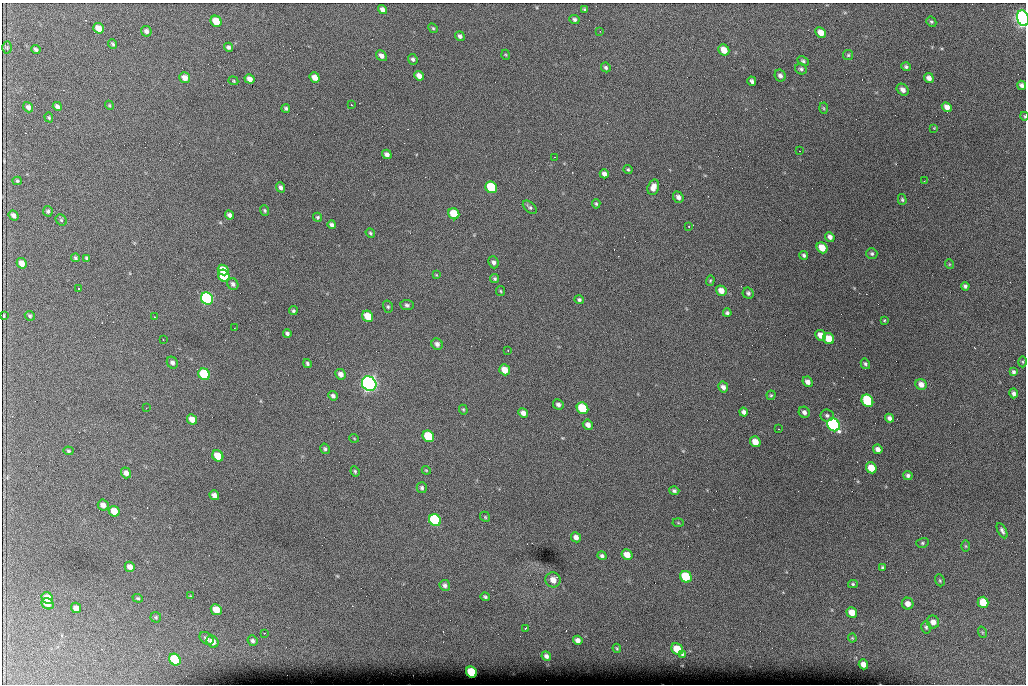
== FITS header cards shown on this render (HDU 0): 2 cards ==
NAXIS1  =                 1024 /fastest changing axis
NAXIS2  =                  682 /next to fastest changing axis

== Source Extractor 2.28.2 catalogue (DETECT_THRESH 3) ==
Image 1024 x 682 px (HDU 0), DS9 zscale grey, 1 PNG px = 1 image px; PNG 1028 x 686 px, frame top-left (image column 1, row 682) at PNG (2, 3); each listed source drawn as its Kron ellipse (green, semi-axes under 4 px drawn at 4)
Background 3600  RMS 39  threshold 118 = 3 sigma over >= 5 px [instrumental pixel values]
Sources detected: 197; all 197 listed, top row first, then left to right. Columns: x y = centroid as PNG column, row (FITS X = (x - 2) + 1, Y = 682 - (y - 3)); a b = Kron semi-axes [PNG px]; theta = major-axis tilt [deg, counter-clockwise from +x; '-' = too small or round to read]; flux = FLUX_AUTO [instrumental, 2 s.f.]
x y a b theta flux
585 9 4 3 - 3.4e+03
382 10 5 4 - 1.2e+04
1023 18 8 6 -72 1.4e+06
574 19 5 4 - 6.3e+03
216 21 6 5 - 4.8e+04
931 22 5 4 - 3.6e+03
99 28 6 5 - 2.8e+04
433 28 5 4 - 3.5e+03
146 31 5 5 - 8.7e+03
600 31 2 2 - 1.8e+03
821 32 5 5 - 2.4e+04
460 36 5 4 - 7.0e+03
113 44 4 3 - 4.3e+03
228 47 4 4 - 5.8e+03
7 48 6 5 - 4.3e+03
36 50 5 3 - 6.0e+03
724 50 6 5 - 3.6e+04
506 55 5 3 - 2.4e+03
848 55 5 5 - 3.8e+03
381 56 6 4 -49 1.1e+04
413 59 5 4 - 5.9e+03
803 61 6 4 -28 4.9e+03
606 67 5 4 - 5.2e+03
906 67 5 4 - 5.1e+03
801 69 6 5 - 5.5e+03
780 75 6 5 - 1.0e+04
419 76 5 4 - 1.7e+04
315 77 5 4 - 2.0e+04
185 78 6 5 - 1.8e+04
929 78 5 4 - 1.1e+04
250 79 5 4 - 1.3e+04
233 81 5 4 - 2.7e+03
752 81 4 3 - 6.4e+03
1022 85 5 4 - 7.3e+03
903 90 6 5 - 1.1e+04
109 105 5 3 - 2.7e+03
351 105 3 2 - 3.2e+03
57 106 5 4 - 8.3e+03
28 107 5 4 - 9.4e+03
947 107 5 4 - 1.5e+04
286 108 4 4 - 4.9e+03
823 108 5 3 - 2.8e+03
1024 116 4 3 - 2.3e+03
49 117 5 4 - 3.2e+03
934 128 4 4 - 2.0e+03
800 151 3 2 - 3.2e+03
387 154 5 4 - 1.0e+04
554 157 2 2 - 1.4e+03
628 170 5 3 - 3.3e+03
604 174 5 4 - 1.0e+04
17 181 5 4 - 3.6e+03
924 181 3 2 - 3.1e+03
280 187 5 4 - 7.5e+03
491 187 6 5 - 1.5e+05
653 187 8 5 73 1.9e+04
678 197 6 5 - 9.8e+03
902 199 5 4 - 3.6e+03
596 204 5 4 - 3.6e+03
530 207 8 5 -42 5.7e+03
265 210 5 4 - 3.8e+03
48 211 5 4 - 5.2e+03
454 214 6 5 - 6.9e+04
13 215 5 4 - 9.5e+03
229 215 4 4 - 8.0e+03
318 217 4 4 - 4.0e+03
61 220 6 5 - 3.9e+03
332 225 4 4 - 7.1e+03
689 226 2 2 - 1.9e+03
370 233 5 4 - 3.5e+03
830 237 5 4 - 9.6e+03
822 248 6 5 - 4.0e+04
872 254 5 5 - 5.0e+03
804 255 4 4 - 4.9e+03
75 258 4 4 - 4.3e+03
87 258 4 3 - 4.8e+03
493 262 6 5 - 8.0e+03
22 263 5 4 - 1.9e+04
949 264 5 3 - 2.2e+03
223 270 6 5 - 4.3e+04
436 275 4 4 - 2.2e+03
224 276 6 5 - 9.9e+04
495 279 4 4 - 4.1e+03
710 280 5 4 - 3.2e+03
233 284 6 5 - 7.4e+03
965 286 4 4 - 5.8e+03
79 289 2 2 - 2.5e+03
500 291 5 4 - 3.0e+03
721 291 5 5 - 2.2e+04
748 293 6 5 - 5.7e+03
207 299 6 5 - 6.0e+05
579 300 5 4 - 4.9e+03
407 305 7 5 -8 5.9e+03
388 307 6 5 - 4.2e+03
293 311 4 4 - 4.3e+03
727 313 4 3 - 5.3e+03
4 316 4 2 - 3.3e+03
30 316 5 4 - 3.7e+03
368 316 6 5 - 6.5e+04
154 317 3 2 - 3.0e+03
884 320 4 3 - 2.5e+03
235 328 3 2 - 1.6e+03
287 333 4 3 - 5.5e+03
821 335 5 5 - 2.0e+04
829 339 6 5 - 4.4e+04
163 340 2 2 - 1.9e+03
437 344 6 5 - 8.9e+03
508 350 2 2 - 1.9e+03
1023 362 5 3 - 2.8e+03
172 363 6 5 - 7.7e+03
307 364 4 4 - 4.6e+03
865 364 5 4 - 4.4e+03
504 370 6 5 - 3.5e+04
1013 372 4 3 - 5.6e+03
204 374 6 5 - 1.8e+05
341 374 5 5 - 1.4e+04
808 382 5 4 - 1.3e+04
369 384 8 7 - 1.4e+06
921 384 5 5 - 1.7e+04
723 387 5 5 - 9.7e+03
1013 393 5 4 - 6.9e+03
771 395 4 4 - 3.2e+03
333 396 5 4 - 7.5e+03
867 401 6 5 - 2.1e+05
558 405 5 5 - 7.5e+03
146 408 3 2 - 2.0e+03
583 408 6 5 - 1.8e+05
463 410 5 4 - 3.1e+03
744 412 4 4 - 8.2e+03
804 412 6 5 - 8.6e+03
523 413 5 4 - 1.3e+04
827 415 6 6 - 6.1e+03
889 418 4 4 - 8.4e+03
192 419 5 5 - 2.3e+04
588 425 5 4 - 1.2e+04
834 425 7 6 - 8.1e+05
779 429 3 2 - 2.7e+03
428 436 6 5 - 1.2e+05
354 438 5 3 - 1.9e+03
755 442 5 5 - 3.3e+04
325 449 5 4 - 4.8e+03
878 449 5 4 - 1.2e+04
68 451 5 4 - 3.6e+03
218 456 6 5 - 5.2e+04
871 468 6 5 - 4.2e+04
426 470 4 3 - 2.3e+03
355 471 5 3 - 3.5e+03
126 473 5 5 - 1.3e+04
908 475 5 4 - 5.9e+03
422 488 5 5 - 5.6e+03
674 491 5 4 - 5.4e+03
214 495 5 4 - 1.2e+04
103 505 6 5 - 1.3e+04
114 511 5 5 - 3.6e+04
485 517 5 4 - 3.3e+03
435 520 6 5 - 3.6e+05
678 523 5 3 - 2.3e+03
1002 531 8 4 -61 7.1e+03
576 537 5 4 - 1.2e+04
922 543 6 5 - 4.0e+03
966 546 5 3 - 2.7e+03
627 555 6 5 - 2.7e+04
602 556 5 4 - 5.9e+03
130 567 5 5 - 1.4e+04
882 568 4 4 - 4.3e+03
686 577 6 5 - 1.2e+05
553 580 7 7 - 2.4e+04
940 580 6 4 -70 3.8e+03
853 584 5 4 - 3.8e+03
445 585 5 5 - 7.6e+03
190 596 4 4 - 2.2e+03
485 597 4 3 - 4.5e+03
47 598 6 5 - 4.3e+04
138 598 5 4 - 3.7e+03
983 602 6 5 - 6.5e+04
48 604 6 5 - 2.5e+04
908 604 6 5 - 1.7e+04
76 608 5 4 - 1.4e+04
216 610 6 5 - 4.4e+04
852 612 5 5 - 2.9e+04
156 617 5 5 - 4.1e+03
933 622 6 6 - 1.6e+04
926 627 6 4 -74 4.5e+03
525 628 3 2 - 2.4e+03
982 632 6 3 -71 3.0e+03
264 633 3 2 - 3.8e+03
206 638 8 5 -38 1.1e+04
852 638 4 4 - 2.8e+03
578 640 5 4 - 1.2e+04
253 641 5 5 - 6.6e+03
212 642 6 5 - 2.4e+04
617 648 4 3 - 2.9e+03
677 649 6 5 - 6.0e+04
682 654 4 4 - 4.8e+03
546 656 5 4 - 7.2e+03
175 660 6 5 - 1.4e+05
863 664 5 4 - 1.7e+04
472 672 6 5 - 1.3e+05
At the frame edge (FLAGS 8, measured only in part): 2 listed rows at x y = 1023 18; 1024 116